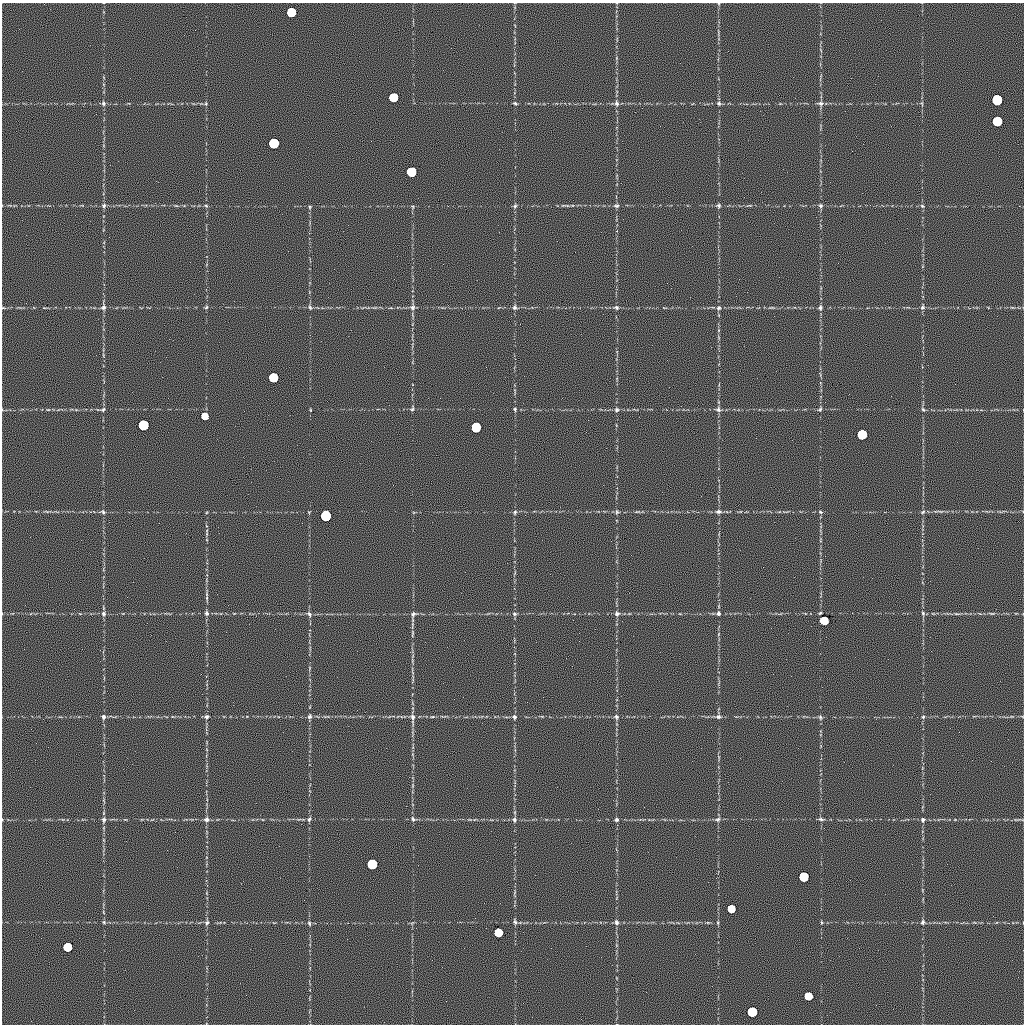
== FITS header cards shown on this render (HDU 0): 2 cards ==
NAXIS1  =                 1022 / length of data axis 1
NAXIS2  =                 1022 / length of data axis 2

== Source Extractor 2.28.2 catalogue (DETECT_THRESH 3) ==
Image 1022 x 1022 px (HDU 0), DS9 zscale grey, 1 PNG px = 1 image px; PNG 1026 x 1026 px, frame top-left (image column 1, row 1022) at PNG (2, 3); no overlay
Background 0.681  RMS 8.1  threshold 24.2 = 3 sigma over >= 5 px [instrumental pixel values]
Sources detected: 101; all 101 listed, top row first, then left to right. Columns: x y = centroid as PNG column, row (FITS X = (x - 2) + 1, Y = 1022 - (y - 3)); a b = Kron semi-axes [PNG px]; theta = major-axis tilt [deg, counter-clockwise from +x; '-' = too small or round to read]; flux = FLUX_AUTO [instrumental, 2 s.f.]
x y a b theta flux
291 12 6 6 - 57000
393 97 6 6 - 56000
997 100 6 6 - 170000
103 103 7 5 -82 1100
515 103 6 4 -21 730
617 103 7 6 - 1400
719 103 5 5 - 1000
821 103 8 6 6 1600
206 104 5 3 - 550
997 121 6 6 - 85000
274 143 6 6 - 140000
411 172 6 6 - 79000
104 205 7 6 - 1200
719 205 5 5 - 960
206 206 5 4 - 640
515 206 5 5 - 850
616 206 7 5 6 1100
821 206 5 5 - 960
922 206 6 4 -44 740
310 207 5 4 - 560
413 207 6 3 -72 500
103 307 8 6 43 1500
206 307 5 4 - 680
310 307 7 5 -67 930
412 307 7 7 - 1800
515 307 7 6 - 1300
616 307 7 5 -26 1100
922 307 6 5 - 1000
3 308 5 3 - 480
719 308 6 6 - 1200
820 308 5 5 - 1100
273 377 6 6 - 69000
103 409 7 5 49 1000
412 409 6 4 59 820
515 409 6 4 82 680
718 409 7 7 - 1600
820 409 6 5 - 870
923 409 7 4 -61 850
48 410 6 3 0 590
310 410 4 2 - 390
617 410 6 6 - 1100
204 416 5 5 - 13000
143 425 6 6 - 150000
476 427 6 6 - 94000
862 434 6 6 - 96000
103 512 7 5 -41 1000
515 512 7 5 72 930
617 512 6 5 - 870
637 512 6 4 1 620
719 512 8 5 0 1500
820 512 5 4 - 650
923 512 7 5 25 950
326 516 6 6 - 180000
207 598 6 4 -73 830
207 613 7 6 - 1400
718 613 6 5 - 1100
820 613 5 3 - 620
923 613 6 4 -70 880
992 613 7 3 -8 750
103 614 6 6 - 1200
309 614 9 5 -53 1300
413 614 8 6 36 1300
514 614 6 5 - 930
617 614 7 6 - 1500
956 614 8 4 -8 920
824 621 6 5 - 25000
412 634 9 3 81 870
310 716 7 5 59 1200
103 717 7 5 -76 1200
206 717 7 5 31 1100
412 717 9 6 -79 1900
432 717 5 3 - 500
514 717 6 5 - 1100
616 717 7 5 -88 1100
718 717 8 6 2 1500
820 717 8 5 -72 990
923 717 5 5 - 760
206 819 8 7 - 1600
309 819 6 4 71 940
413 819 7 5 -68 1100
718 819 8 7 - 1400
821 819 8 4 -14 1000
104 820 7 6 - 1400
514 820 6 5 - 1100
616 820 5 4 - 980
923 820 7 5 86 1100
372 864 6 6 - 120000
804 877 6 6 - 92000
731 909 5 5 - 24000
104 922 5 4 - 700
207 922 7 6 - 1200
515 922 8 4 -76 1100
616 922 7 5 -67 1400
821 922 5 3 - 490
923 922 6 5 - 1100
309 923 7 4 -71 800
718 923 5 3 - 590
498 932 6 5 - 34000
67 947 6 6 - 48000
808 996 6 5 - 27000
752 1012 6 6 - 96000
At the frame edge (FLAGS 8, measured only in part): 1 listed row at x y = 3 308